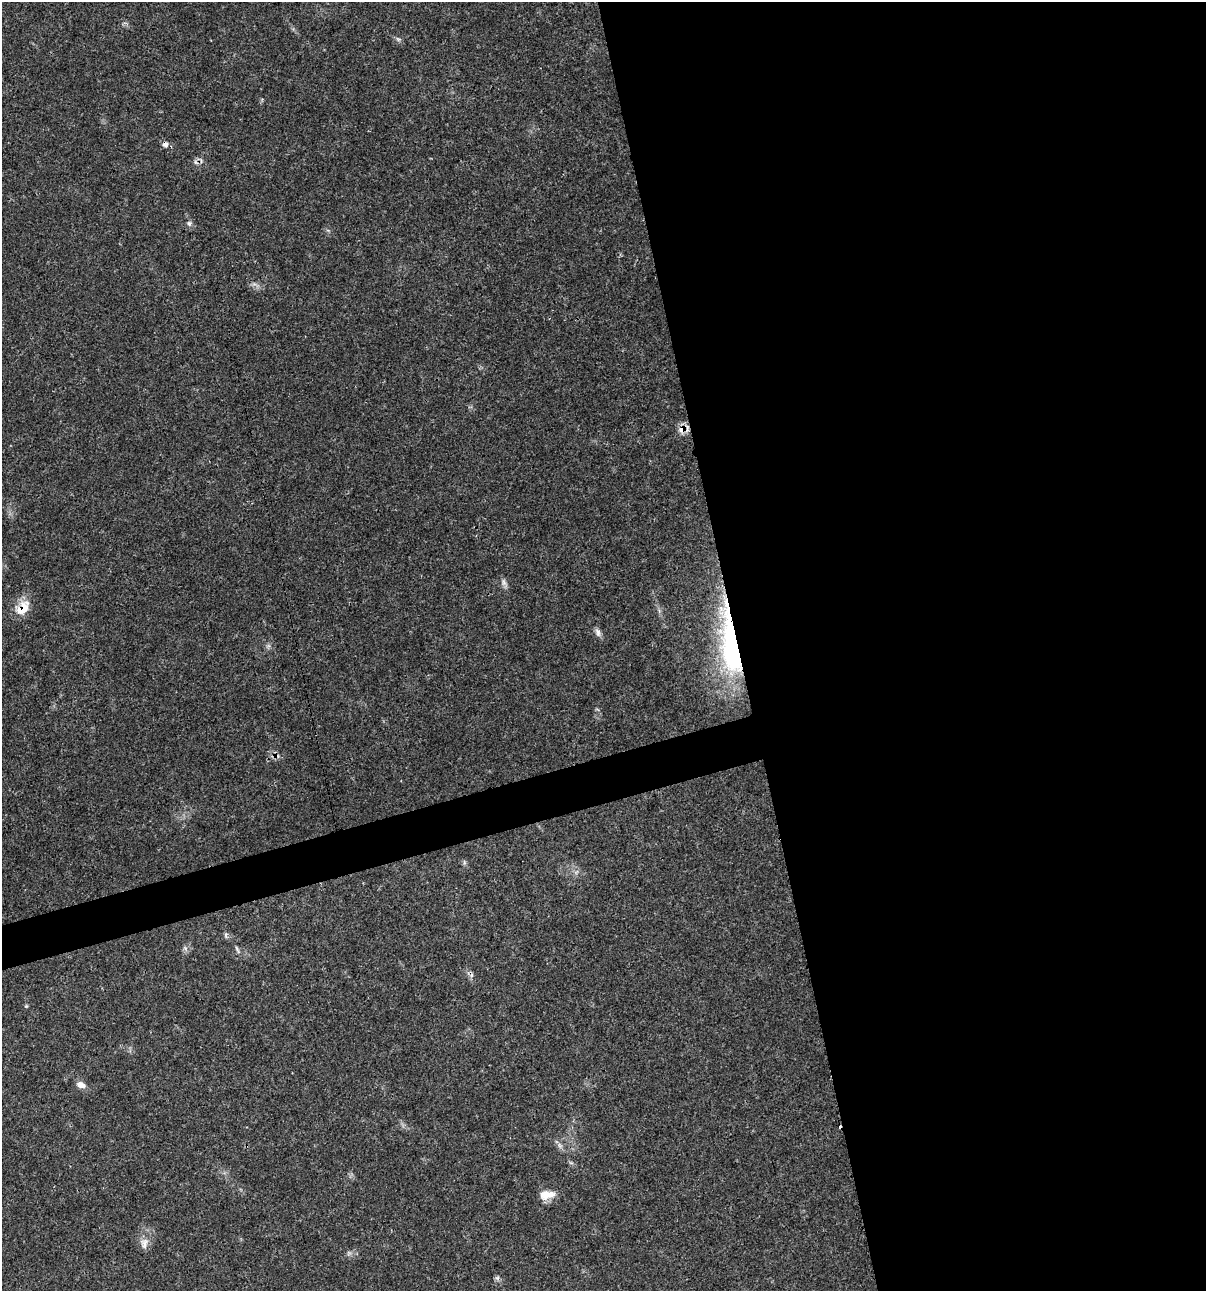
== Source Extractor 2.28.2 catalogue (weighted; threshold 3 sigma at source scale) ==
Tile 8 of 4 x 4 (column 4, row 2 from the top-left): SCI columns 3711-4914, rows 2583-3871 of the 4963 x 5162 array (HDU 1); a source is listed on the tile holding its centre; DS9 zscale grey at full resolution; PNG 1208 x 1293 px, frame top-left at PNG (2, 2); no overlay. Shown black and unused: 41% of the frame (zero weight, under 3 of 4 exposures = <1% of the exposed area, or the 3 px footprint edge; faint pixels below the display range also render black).
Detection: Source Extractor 2.28.2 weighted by HDU 2 'WHT'; one run over the whole footprint, this tile lists its part. Background 0.0314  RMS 0.002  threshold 0.0091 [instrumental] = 3 sigma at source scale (4.5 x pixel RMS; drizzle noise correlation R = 1.50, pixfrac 1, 0.0396/0.0396 arcsec/px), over >= 5 px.
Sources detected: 16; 2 cosmic-ray / hot-pixel residue — not listed; the other 14 listed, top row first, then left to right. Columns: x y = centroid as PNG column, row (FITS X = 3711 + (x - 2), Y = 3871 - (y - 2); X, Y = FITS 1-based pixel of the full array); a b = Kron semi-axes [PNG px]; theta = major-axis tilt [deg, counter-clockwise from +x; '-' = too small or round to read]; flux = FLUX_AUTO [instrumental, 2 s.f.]
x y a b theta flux
398 39 8 4 -19 0.43
165 144 6 5 - 0.97
189 224 8 6 -90 0.54
683 429 10 7 23 2.4
504 582 11 6 -72 0.76
23 608 22 13 54 3.7
598 632 12 7 -69 0.84
730 644 87 19 -83 31
464 862 7 4 -73 0.35
26 1006 5 5 - 0.23
81 1085 11 7 -19 1.4
560 1146 9 5 -59 0.64
547 1195 19 10 8 2.5
144 1243 15 10 82 1.6
Overlapping masked pixels (flux is a lower limit): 4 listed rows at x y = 165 144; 683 429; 23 608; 730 644